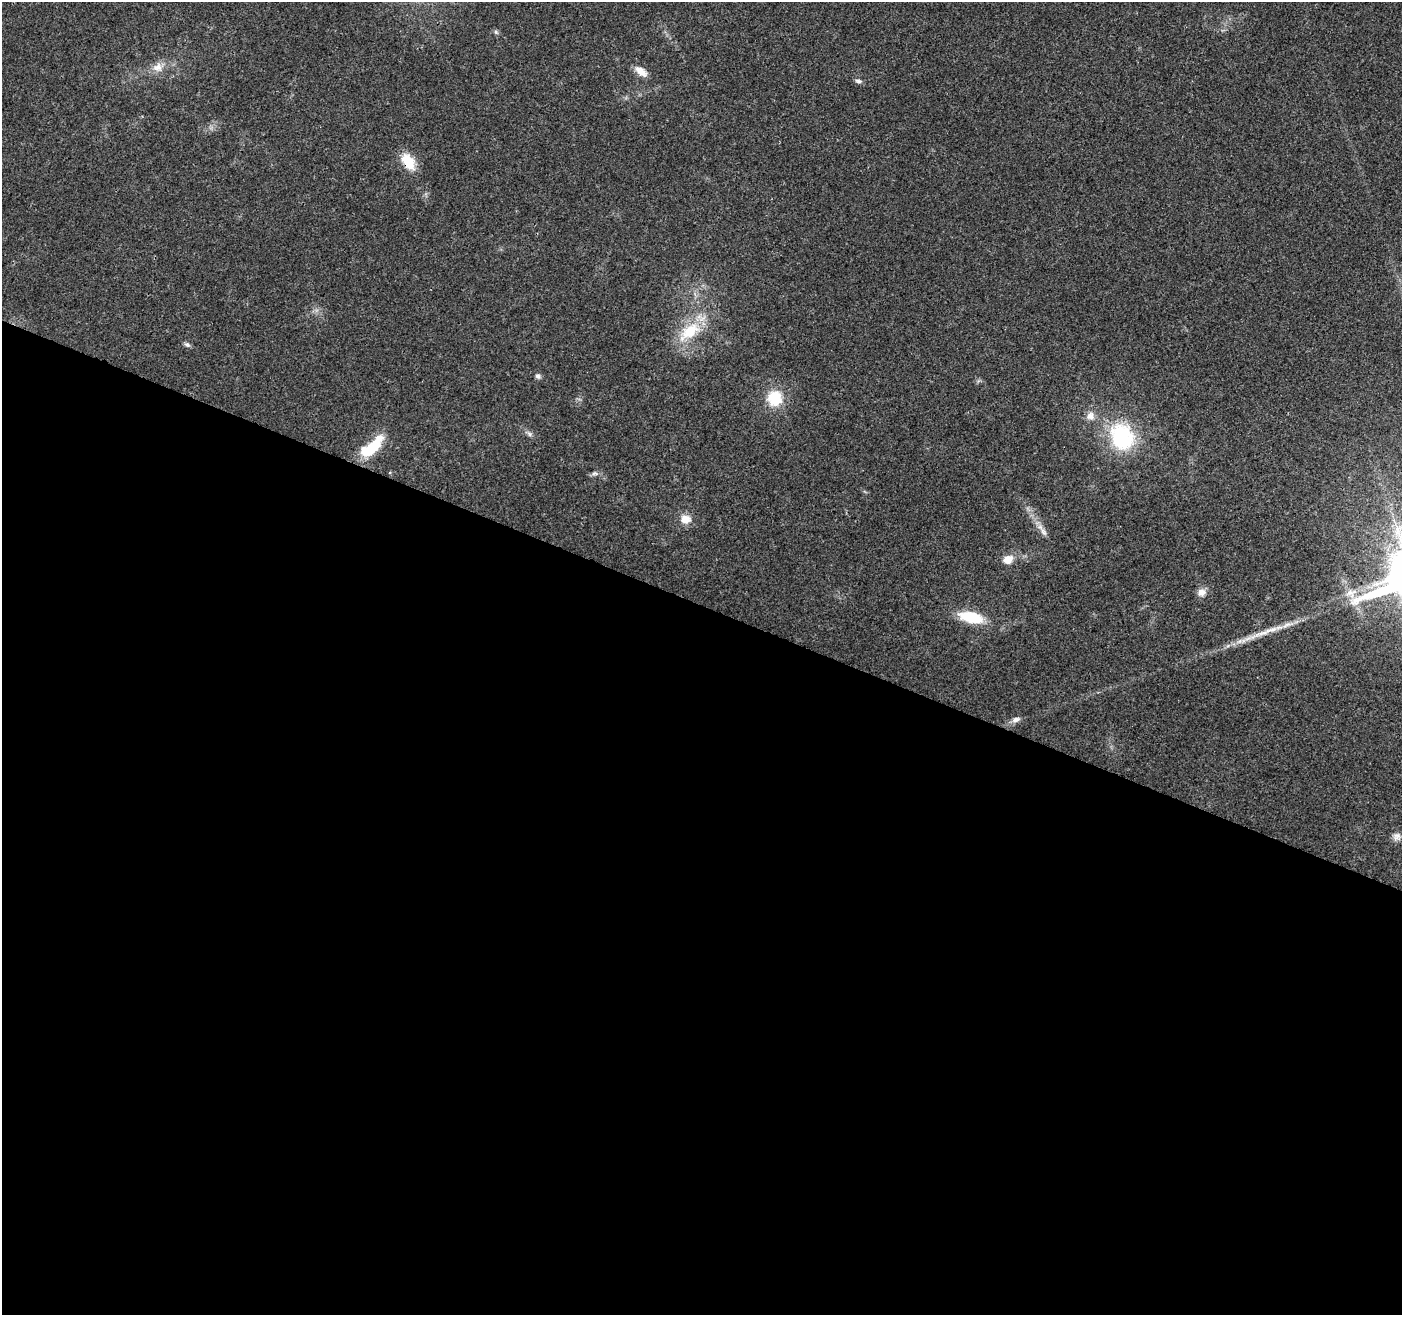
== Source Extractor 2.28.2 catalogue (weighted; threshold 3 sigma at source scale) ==
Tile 14 of 4 x 4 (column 2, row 4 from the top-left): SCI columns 1412-2811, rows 212-1524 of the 5623 x 5745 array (HDU 1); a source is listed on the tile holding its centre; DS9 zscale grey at full resolution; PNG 1404 x 1317 px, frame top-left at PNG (2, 2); no overlay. Shown black and unused: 54% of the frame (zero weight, under 3 of 4 exposures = <1% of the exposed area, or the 3 px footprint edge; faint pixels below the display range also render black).
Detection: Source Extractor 2.28.2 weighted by HDU 2 'WHT'; one run over the whole footprint, this tile lists its part. Background 0.0271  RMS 0.0025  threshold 0.0114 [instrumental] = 3 sigma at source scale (4.5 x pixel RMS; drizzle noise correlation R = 1.50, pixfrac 1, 0.0396/0.0396 arcsec/px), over >= 5 px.
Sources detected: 23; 1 long thin detection or spike segment (spike, bleed or trail) — not listed; the other 22 listed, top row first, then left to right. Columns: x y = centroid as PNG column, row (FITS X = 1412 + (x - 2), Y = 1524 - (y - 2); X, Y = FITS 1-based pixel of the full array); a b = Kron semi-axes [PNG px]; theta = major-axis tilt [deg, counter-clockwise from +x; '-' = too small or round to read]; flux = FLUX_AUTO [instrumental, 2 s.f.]
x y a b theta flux
496 32 7 4 -46 0.49
158 67 16 12 20 2.9
641 71 18 9 -37 2.5
859 81 10 5 -10 0.68
408 161 22 13 -58 5.7
689 331 37 18 39 11
187 345 8 6 -25 0.66
538 376 8 6 -20 0.68
775 398 19 18 - 8
1090 416 12 11 - 1.9
529 434 9 5 -54 0.75
1122 437 33 27 -61 22
372 446 35 13 42 9.4
595 473 10 6 -9 0.75
686 519 14 11 -14 2.9
1043 532 13 7 -64 1.4
1008 559 14 10 26 2.6
1202 592 11 9 -5 1.7
1351 593 18 13 22 3.6
971 617 26 12 -13 9.8
1016 719 13 7 22 1.3
1397 836 11 11 - 1.5
Overlapping masked pixels (flux is a lower limit): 1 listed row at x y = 408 161